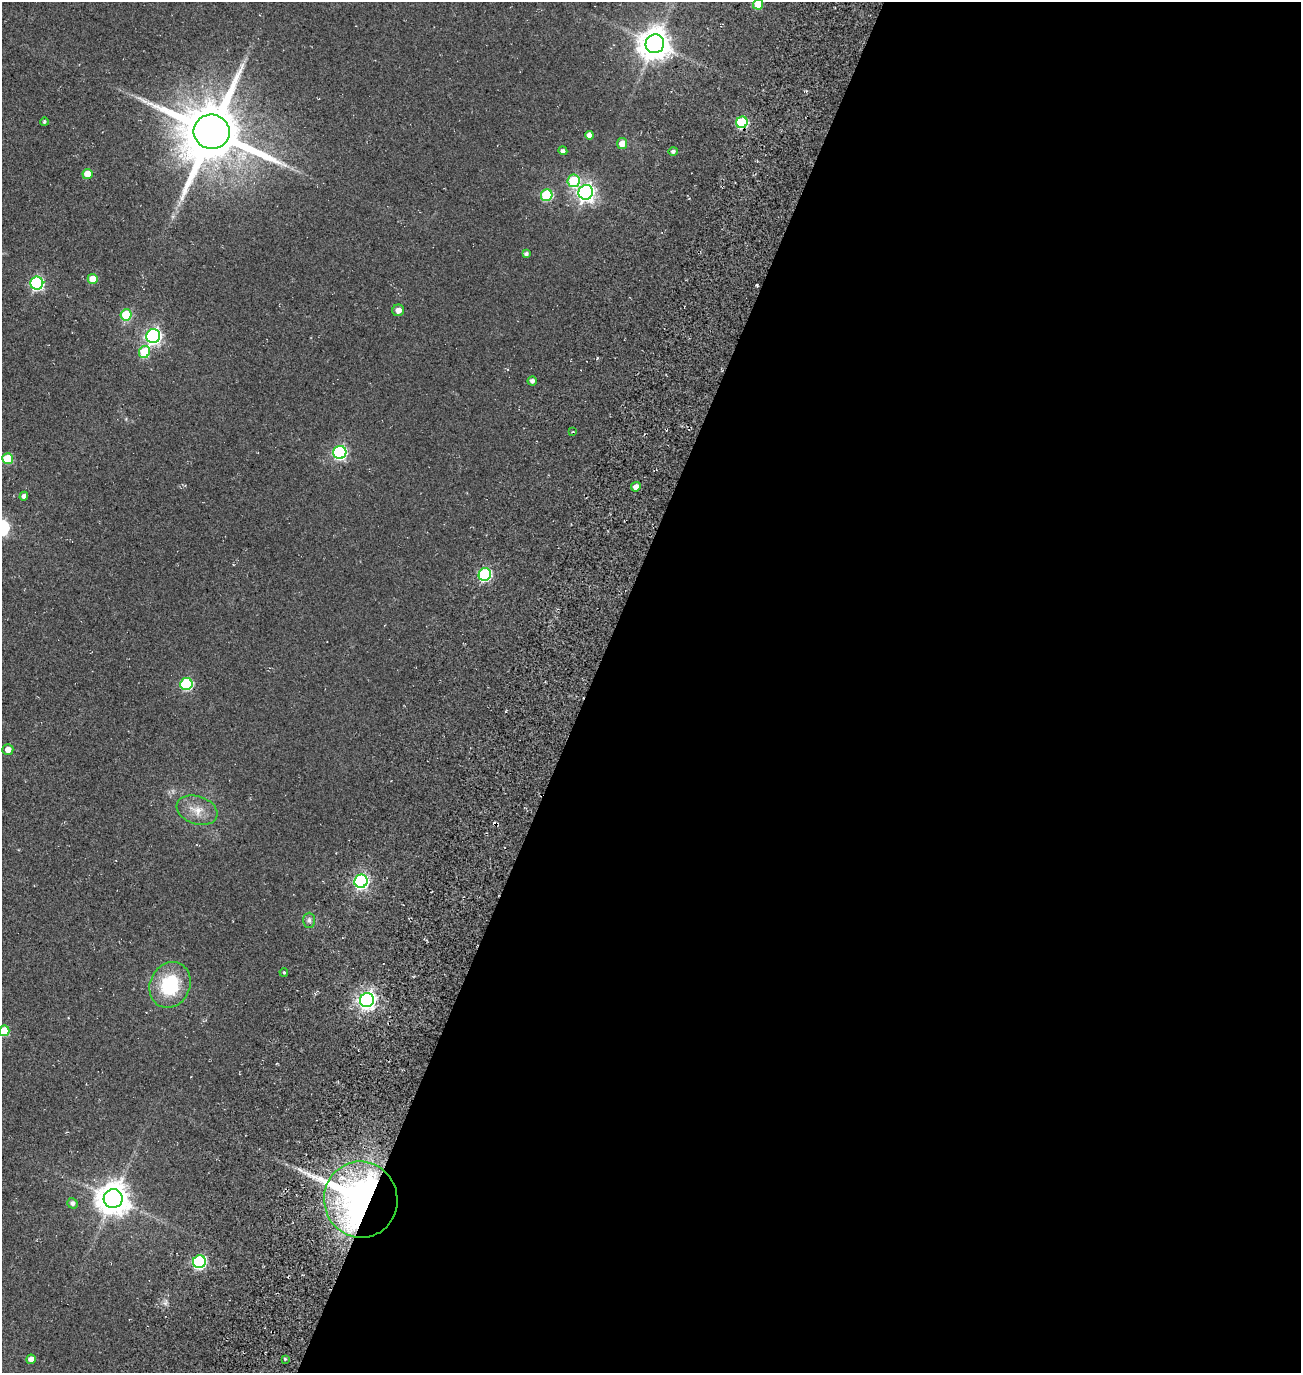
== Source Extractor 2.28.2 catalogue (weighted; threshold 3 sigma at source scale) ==
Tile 12 of 4 x 4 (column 4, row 3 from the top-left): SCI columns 4382-5680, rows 1616-2986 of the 5922 x 5903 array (HDU 1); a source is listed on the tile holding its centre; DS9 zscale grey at full resolution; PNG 1303 x 1375 px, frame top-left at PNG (2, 2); each listed source drawn as its Kron ellipse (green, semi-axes under 4 px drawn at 4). Shown black and unused: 55% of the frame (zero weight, under 3 of 5 exposures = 11% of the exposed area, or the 3 px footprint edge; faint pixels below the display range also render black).
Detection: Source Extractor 2.28.2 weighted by HDU 2 'WHT'; one run over the whole footprint, this tile lists its part. Background 0.0558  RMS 0.026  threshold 0.117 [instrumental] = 3 sigma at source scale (4.5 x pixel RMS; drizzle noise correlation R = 1.50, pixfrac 1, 0.05/0.05 arcsec/px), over >= 5 px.
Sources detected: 43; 1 cosmic-ray / hot-pixel residue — neither listed nor drawn; the other 42 listed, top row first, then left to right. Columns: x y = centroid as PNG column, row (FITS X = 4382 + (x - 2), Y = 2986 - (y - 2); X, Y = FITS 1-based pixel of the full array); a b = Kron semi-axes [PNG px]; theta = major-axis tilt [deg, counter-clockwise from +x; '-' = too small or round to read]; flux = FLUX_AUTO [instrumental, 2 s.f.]
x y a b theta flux
758 4 5 5 - 56
655 44 9 9 - 4100
44 122 4 4 - 4
742 122 6 5 - 200
212 132 18 17 - 21000
589 135 4 4 - 11
622 144 5 5 - 25
563 151 4 4 - 7.3
673 151 5 4 - 6.4
87 174 5 5 - 38
574 181 6 6 - 130
586 192 7 7 - 1000
547 195 6 5 - 140
526 254 4 4 - 7.3
93 279 5 5 - 48
37 283 6 6 - 360
398 310 6 6 - 14
126 315 5 5 - 99
153 336 7 7 - 700
144 352 6 5 - 84
532 381 4 4 - 7
573 432 4 2 - 1.9
340 452 7 6 - 420
8 459 5 5 - 82
636 487 5 4 - 19
24 496 4 4 - 8.9
485 574 6 6 - 280
186 684 6 6 - 230
8 749 5 5 - 18
197 810 21 14 -19 37
361 881 7 6 - 580
309 920 7 6 - 7.1
284 972 4 3 - 2.9
170 985 23 20 66 140
367 1000 7 7 - 1000
4 1031 5 5 - 88
113 1199 9 9 - 4400
361 1200 38 36 -77 1500
72 1203 5 5 - 8.7
199 1262 6 6 - 370
31 1359 4 4 - 15
285 1359 4 4 - 3
Overlapping masked pixels (flux is a lower limit): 2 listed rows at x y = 742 122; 361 1200
Isophote crosses this tile's border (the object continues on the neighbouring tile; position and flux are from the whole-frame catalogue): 2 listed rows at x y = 758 4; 4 1031